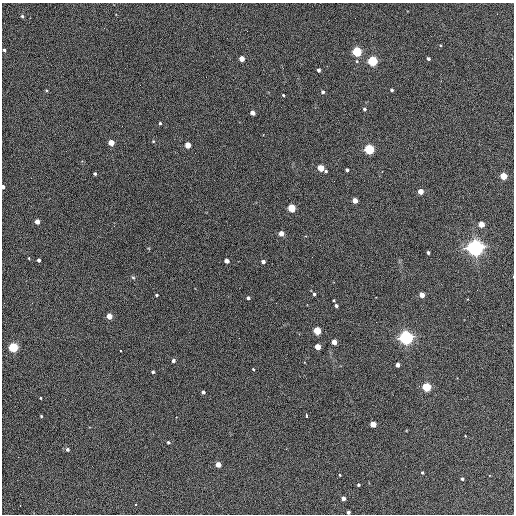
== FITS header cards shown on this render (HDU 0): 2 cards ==
NAXIS1  =                  512 / Axis length
NAXIS2  =                  512 / Axis length

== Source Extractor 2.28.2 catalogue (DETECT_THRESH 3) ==
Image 512 x 512 px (HDU 0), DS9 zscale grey, 1 PNG px = 1 image px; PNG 516 x 516 px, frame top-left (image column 1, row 512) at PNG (2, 3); no overlay
Background 397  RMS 21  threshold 64.4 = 3 sigma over >= 5 px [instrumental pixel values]
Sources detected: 74; all 74 listed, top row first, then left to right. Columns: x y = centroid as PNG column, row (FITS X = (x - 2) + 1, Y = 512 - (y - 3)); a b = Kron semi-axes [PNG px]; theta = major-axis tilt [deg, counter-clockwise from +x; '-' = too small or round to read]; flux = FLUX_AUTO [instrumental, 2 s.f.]
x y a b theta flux
22 16 3 3 - 2.1e+03
440 45 4 3 - 1.1e+03
4 50 3 3 - 2.4e+03
357 52 4 4 - 1.8e+05
242 59 4 4 - 2.0e+04
428 59 3 3 - 3.4e+03
357 61 5 4 - 1.6e+03
372 61 4 4 - 2.4e+05
318 70 4 3 - 5.0e+03
392 90 3 3 - 2.7e+03
323 92 4 3 - 3.7e+03
283 95 3 3 - 1.5e+03
364 109 4 3 - 3.2e+03
253 113 4 4 - 1.3e+04
160 123 3 3 - 1.9e+03
153 141 4 4 - 1.4e+03
111 143 4 4 - 2.9e+04
188 145 4 4 - 2.5e+04
369 149 4 4 - 2.2e+05
320 168 4 4 - 4.1e+04
347 170 3 3 - 3.2e+03
326 171 3 3 - 2.0e+03
95 174 3 3 - 2.8e+03
503 176 4 4 - 4.8e+04
3 187 4 3 - 6.7e+03
420 191 4 4 - 2.4e+04
355 200 4 4 - 1.8e+04
291 208 4 4 - 8.0e+04
37 221 4 4 - 1.4e+04
481 224 4 4 - 3.1e+04
281 233 4 4 - 1.6e+04
475 248 6 6 - 1.0e+06
428 252 3 3 - 2.7e+03
312 257 2 2 - 6.7e+02
29 258 3 3 - 1.2e+03
39 260 4 3 - 4.3e+03
227 261 4 4 - 1.0e+04
263 262 4 3 - 6.3e+03
133 277 5 3 - 1.7e+03
314 294 4 3 - 3.0e+03
156 295 3 3 - 2.1e+03
422 295 4 4 - 2.0e+04
248 298 4 3 - 4.1e+03
276 303 2 2 - 7.5e+02
336 306 4 3 - 4.2e+03
109 316 4 4 - 2.9e+04
317 331 4 4 - 7.4e+04
406 338 5 5 - 6.6e+05
334 342 4 4 - 2.1e+04
13 347 4 4 - 1.8e+05
318 347 4 4 - 2.7e+04
121 351 3 3 - 7.1e+03
173 361 4 4 - 3.8e+03
398 365 4 3 - 7.2e+03
253 369 3 3 - 1.4e+03
153 372 3 3 - 2.9e+03
427 387 4 4 - 1.3e+05
203 392 4 3 - 3.6e+03
40 398 3 2 - 1.3e+03
65 399 2 2 - 5.6e+02
306 414 4 3 - 1.2e+04
41 416 3 3 - 1.4e+03
373 424 4 4 - 3.2e+04
168 442 3 3 - 2.5e+03
67 449 5 5 - 3.4e+03
218 464 4 4 - 1.8e+04
422 472 3 3 - 1.7e+03
340 475 3 3 - 1.1e+03
462 479 3 3 - 2.4e+03
358 485 3 3 - 2.2e+03
343 498 4 3 - 9.5e+03
136 504 3 3 - 6.2e+03
20 506 3 2 - 1.3e+03
348 512 3 3 - 3.4e+03
At the frame edge (FLAGS 8, measured only in part): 2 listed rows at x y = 3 187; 348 512